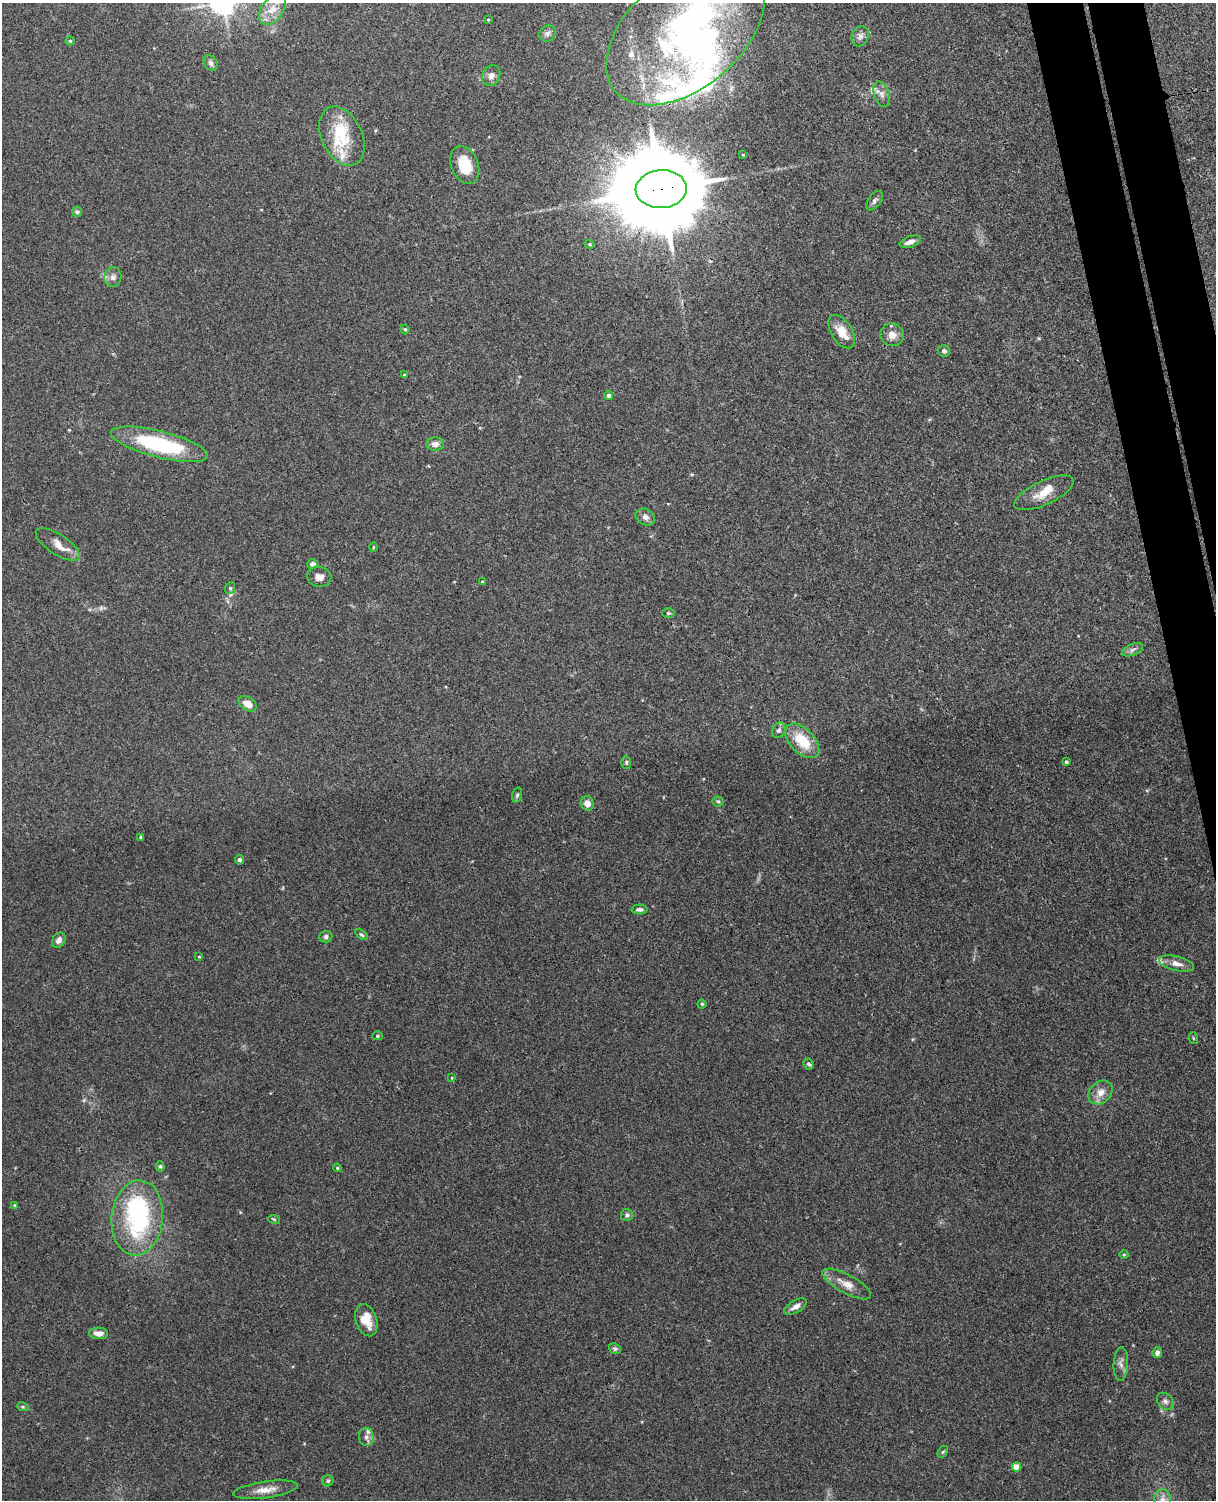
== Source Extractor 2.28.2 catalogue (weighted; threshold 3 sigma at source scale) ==
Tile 6 of 4 x 3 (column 2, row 2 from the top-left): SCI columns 1271-2484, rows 1650-3147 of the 4968 x 4909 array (HDU 1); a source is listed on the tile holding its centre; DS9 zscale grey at full resolution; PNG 1218 x 1502 px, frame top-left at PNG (2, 3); each listed source drawn as its Kron ellipse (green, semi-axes under 4 px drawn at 4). Shown black and unused: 4% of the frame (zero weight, under 3 of 4 exposures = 5% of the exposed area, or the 3 px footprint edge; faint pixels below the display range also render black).
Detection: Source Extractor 2.28.2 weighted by HDU 2 'WHT'; one run over the whole footprint, this tile lists its part. Background 0.0395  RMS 0.0042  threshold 0.0188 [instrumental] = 3 sigma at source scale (4.5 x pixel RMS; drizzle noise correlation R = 1.50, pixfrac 1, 0.05/0.05 arcsec/px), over >= 5 px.
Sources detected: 90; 3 inside a brighter object's white glare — neither listed nor drawn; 7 inside a brighter listed object's ellipse — not listed separately; the other 80 listed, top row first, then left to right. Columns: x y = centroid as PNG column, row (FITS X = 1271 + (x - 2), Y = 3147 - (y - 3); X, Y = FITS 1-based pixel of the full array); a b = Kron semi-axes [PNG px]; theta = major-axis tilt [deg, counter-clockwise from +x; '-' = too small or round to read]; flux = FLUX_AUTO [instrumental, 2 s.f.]
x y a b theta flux
272 9 17 11 55 5.3
488 20 3 2 - 0.39
685 32 92 56 40 140
548 33 9 7 43 1.3
860 36 10 8 71 1.8
70 41 4 4 - 0.53
211 63 8 6 -56 1.4
491 76 11 8 62 2.4
882 94 13 7 -71 2.2
342 136 31 20 -65 16
743 155 4 2 - 0.3
465 165 20 13 -68 10
661 189 25 19 3 9100
874 201 11 6 54 1.3
77 212 5 5 - 1
910 242 11 5 21 2.5
590 244 5 4 - 0.51
113 277 10 8 79 1.8
405 329 5 4 - 0.54
842 332 19 10 -58 7
892 335 12 11 - 3.5
944 351 6 5 - 0.98
404 375 3 3 - 0.44
609 395 4 4 - 1.2
159 444 50 13 -14 41
435 444 9 6 2 2.3
1044 493 32 12 25 6.8
645 517 10 8 -27 1.8
58 545 25 10 -33 5
373 547 5 3 - 0.36
312 564 5 5 - 1.9
319 577 12 10 -10 2.5
482 582 4 4 - 0.48
230 588 6 5 - 0.73
668 613 6 5 - 0.61
1132 650 11 5 22 1.4
248 704 10 6 -31 3.6
779 730 8 6 60 1.2
802 741 21 12 -46 13
626 762 6 5 - 0.75
1066 762 4 4 - 0.69
517 795 7 4 74 0.79
718 801 5 5 - 0.67
587 803 7 6 - 3.2
141 837 3 3 - 0.87
240 860 5 4 - 1
639 909 8 5 2 1.2
361 935 7 3 -35 0.61
326 936 6 6 - 1.2
59 940 8 6 57 2.1
199 957 4 2 - 0.3
1176 963 18 7 -13 3.3
702 1004 4 4 - 0.53
377 1036 5 4 - 0.64
1193 1038 6 3 -71 0.45
809 1064 5 5 - 0.93
452 1078 4 3 - 0.36
1100 1092 13 10 43 3.9
160 1166 5 4 - 0.64
337 1168 4 3 - 0.45
15 1205 4 4 - 0.65
627 1215 6 6 - 1.2
137 1218 38 25 84 52
274 1219 6 3 -19 0.46
1124 1254 4 3 - 0.4
847 1284 27 9 -28 4.9
795 1307 13 6 31 2.2
366 1320 16 10 -71 7.5
99 1333 9 6 -3 3.5
615 1349 6 5 - 0.72
1157 1353 5 4 - 1.4
1121 1364 17 7 87 2.4
1165 1401 9 7 -45 1.5
23 1407 6 3 -18 0.56
366 1437 9 7 -80 2.1
943 1452 6 4 58 0.6
1016 1467 4 4 - 7.5
328 1481 5 5 - 0.75
265 1490 32 8 8 5.3
1162 1499 9 8 - 2.5
Overlapping masked pixels (flux is a lower limit): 1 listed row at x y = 661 189
Isophote crosses this tile's border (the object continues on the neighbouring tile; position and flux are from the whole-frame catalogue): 2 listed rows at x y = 685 32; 1162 1499